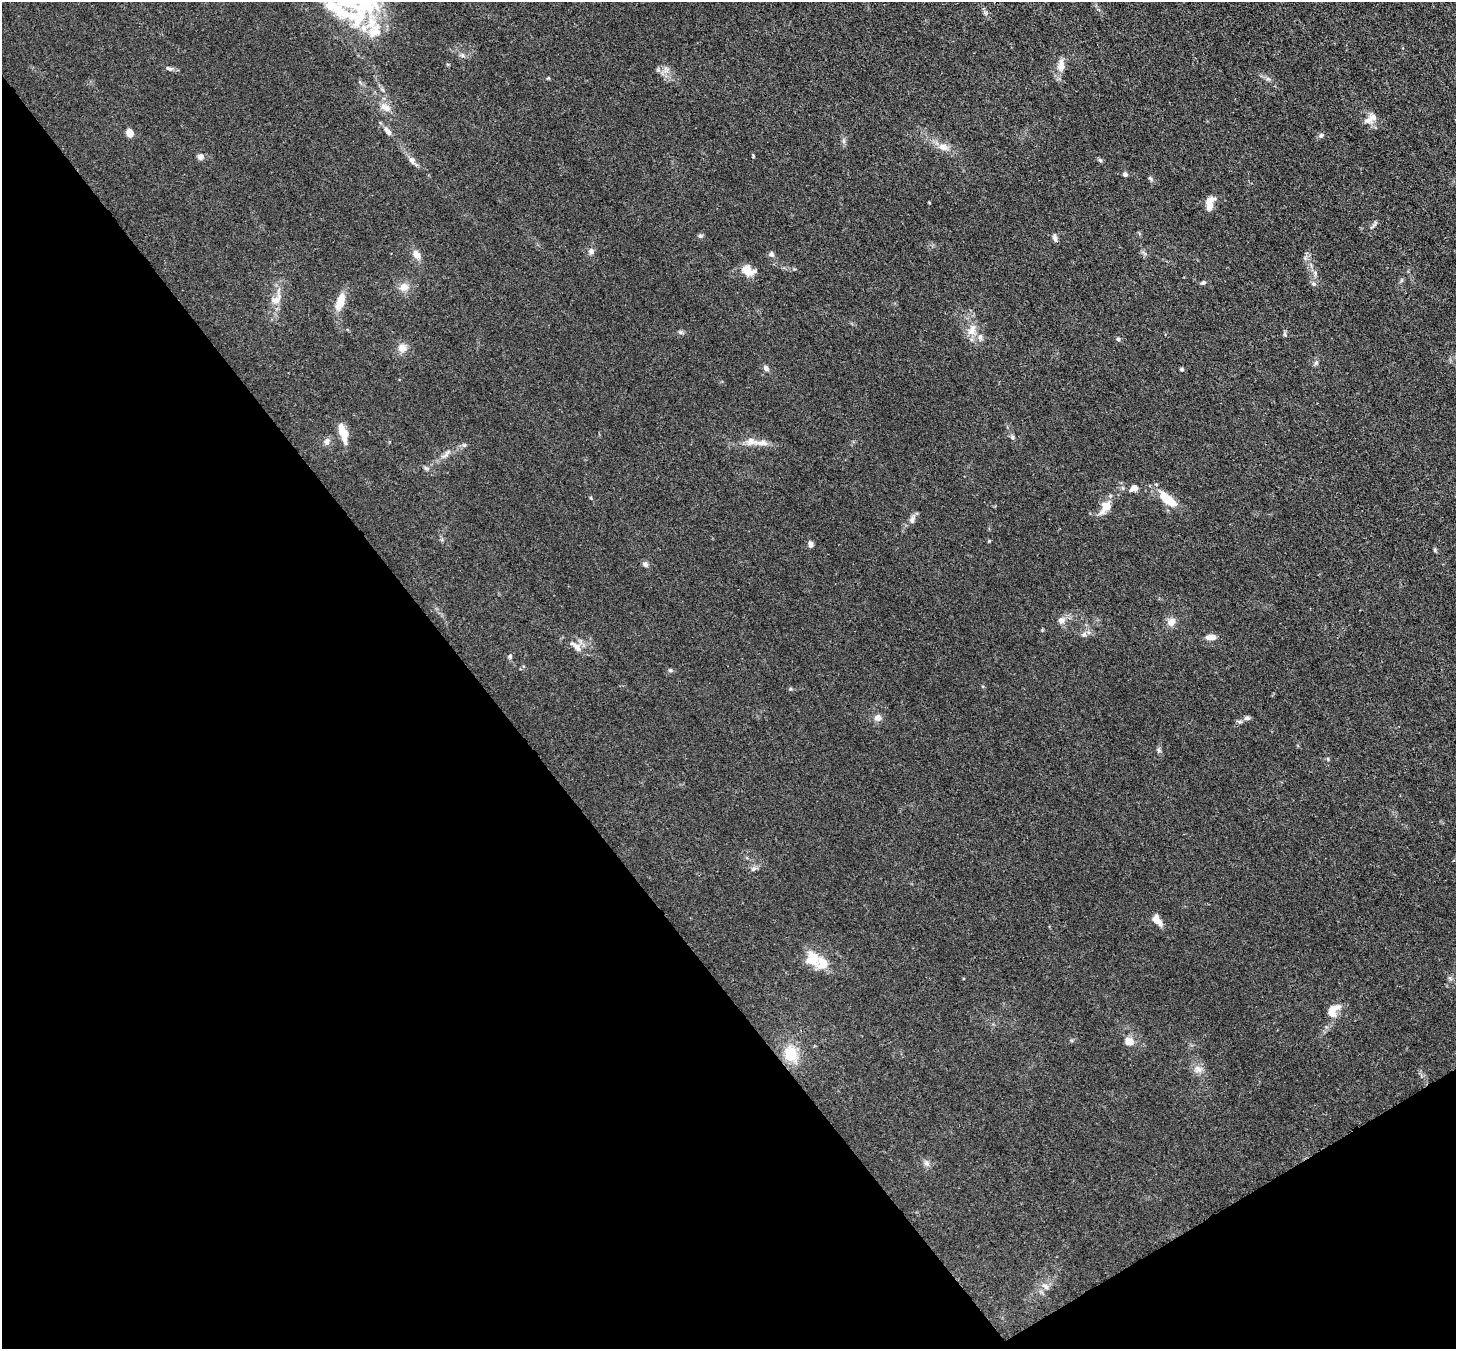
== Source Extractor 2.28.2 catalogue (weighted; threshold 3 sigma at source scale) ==
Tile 14 of 4 x 4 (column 2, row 4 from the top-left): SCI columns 1532-2985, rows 348-1694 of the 5972 x 5944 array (HDU 1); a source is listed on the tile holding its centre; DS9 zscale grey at full resolution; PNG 1458 x 1351 px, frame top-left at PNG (2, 2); no overlay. Shown black and unused: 36% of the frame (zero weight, under 3 of 4 exposures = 7% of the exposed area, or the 3 px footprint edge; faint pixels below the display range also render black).
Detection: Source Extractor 2.28.2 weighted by HDU 2 'WHT'; one run over the whole footprint, this tile lists its part. Background 0.021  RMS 0.0029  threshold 0.013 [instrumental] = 3 sigma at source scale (4.5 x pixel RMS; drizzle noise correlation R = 1.50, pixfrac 1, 0.05/0.05 arcsec/px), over >= 5 px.
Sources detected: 81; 11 inside a brighter listed object's ellipse — not listed separately; the other 70 listed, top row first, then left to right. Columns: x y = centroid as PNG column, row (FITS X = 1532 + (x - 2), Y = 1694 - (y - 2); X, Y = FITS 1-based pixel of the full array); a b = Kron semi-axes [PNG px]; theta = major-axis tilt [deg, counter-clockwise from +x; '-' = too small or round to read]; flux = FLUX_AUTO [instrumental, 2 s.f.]
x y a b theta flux
372 27 132 52 -75 40
462 55 7 4 -71 0.51
1061 65 19 8 88 2.5
169 68 10 5 -18 0.78
666 69 9 8 - 1.5
1373 117 13 9 -39 1.8
130 133 7 6 - 2.8
1321 135 6 4 43 0.53
843 141 7 4 -90 0.6
943 147 13 9 -16 2.3
200 157 8 7 - 1.2
412 160 10 7 -66 1.3
1100 160 6 4 -44 0.43
1125 174 5 5 - 0.72
1150 178 9 4 -46 0.52
1209 202 19 9 39 2.6
1373 225 17 3 46 0.6
700 236 7 5 -20 0.53
1055 238 10 5 -72 0.88
591 251 7 7 - 1
416 254 13 9 -57 1.9
771 254 8 6 -66 0.74
748 271 17 12 -26 3.4
1203 283 7 5 22 0.56
1313 284 7 5 -21 0.58
404 287 12 10 30 2.6
275 300 14 10 15 2.3
340 301 21 10 73 4.3
972 330 17 11 76 3.2
680 332 7 6 - 0.57
1118 339 6 5 - 0.5
402 348 11 10 - 2.2
1316 363 7 6 - 0.65
766 368 8 6 -54 0.89
1181 369 6 4 -16 0.41
343 432 19 7 -74 5.4
1012 437 7 6 - 0.6
751 441 18 10 -5 2.7
327 442 9 7 -87 1.1
464 445 6 5 - 0.53
446 454 19 6 45 1.7
426 468 7 4 -19 0.51
1134 488 9 7 25 1.7
1167 499 21 9 -39 7.4
1105 507 21 11 56 3.5
912 519 11 6 79 1.1
811 544 8 5 -84 0.93
1435 550 6 4 -72 0.36
646 564 8 6 -71 0.8
1061 620 10 9 - 1.6
1171 622 10 9 - 2.1
1084 634 7 6 - 0.74
1211 637 13 6 2 1.8
578 648 15 9 -56 2.1
510 656 5 5 - 0.65
670 670 7 5 -7 0.49
790 689 5 4 - 0.31
878 718 9 8 - 1.5
1247 718 9 6 8 0.73
1158 750 7 4 -89 0.54
1328 759 6 3 -72 0.3
753 869 9 5 27 0.77
1157 920 15 8 -56 2.5
812 958 19 16 -69 5.8
1331 1013 24 14 45 3.8
1129 1041 11 9 -33 2.6
791 1054 21 16 -69 7.4
1198 1069 14 9 -28 2
926 1163 9 7 -45 1
1045 1286 13 6 -34 1.1
Isophote crosses this tile's border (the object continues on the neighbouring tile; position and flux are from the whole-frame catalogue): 1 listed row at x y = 372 27
Unlisted compact peaks at least as high as the median listed source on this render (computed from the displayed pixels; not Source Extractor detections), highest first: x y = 989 541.